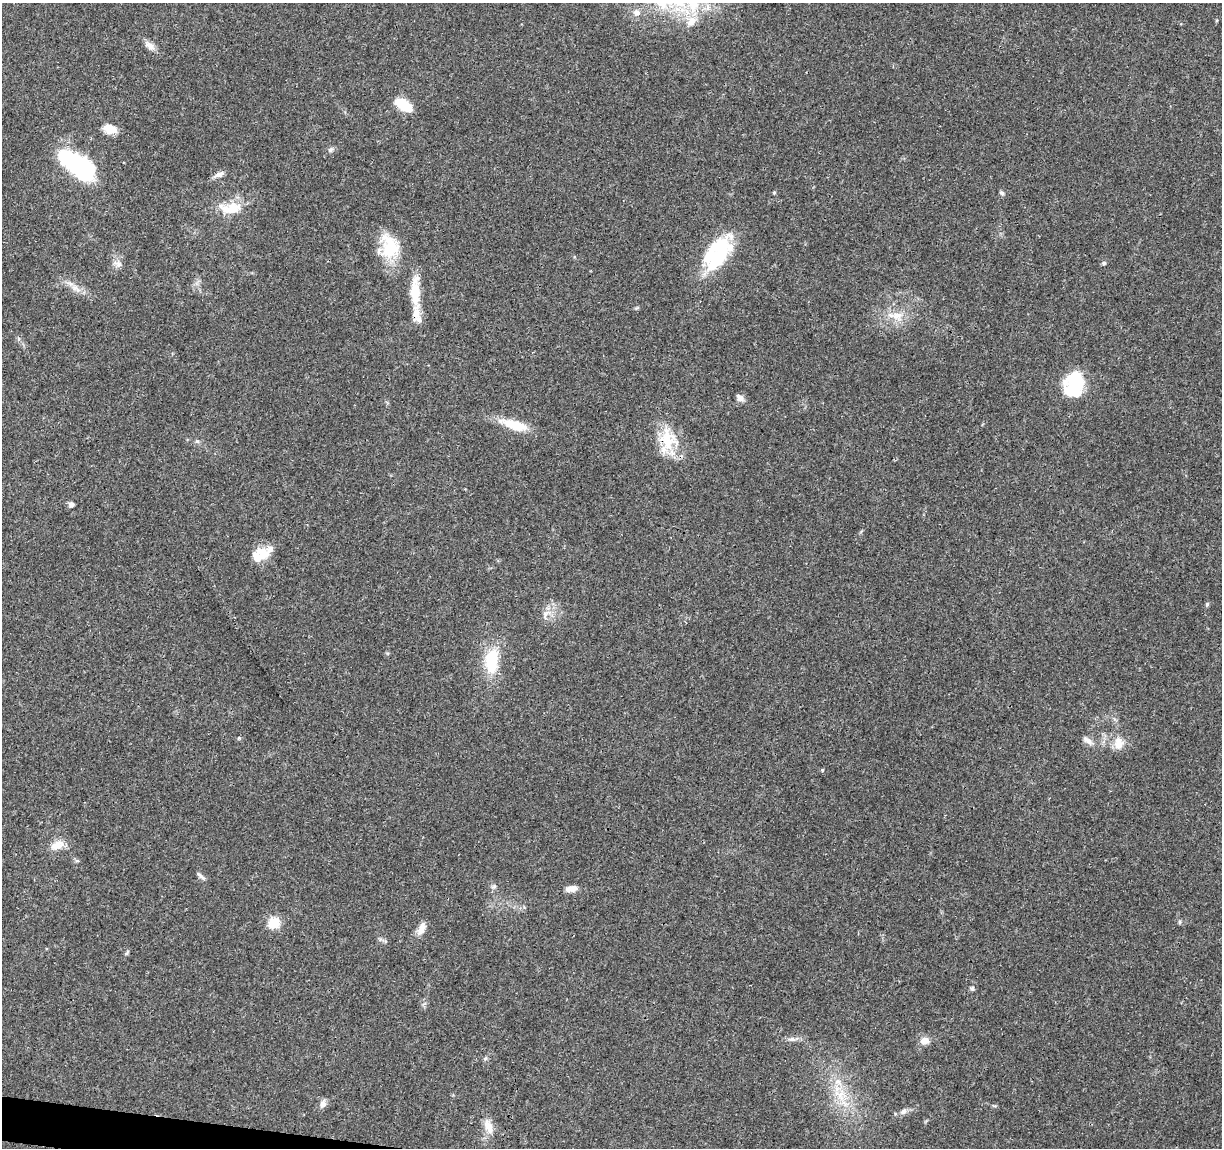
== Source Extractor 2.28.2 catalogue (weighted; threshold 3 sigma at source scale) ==
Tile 7 of 4 x 4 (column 3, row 2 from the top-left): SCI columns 2447-3666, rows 2525-3670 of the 4906 x 5106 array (HDU 1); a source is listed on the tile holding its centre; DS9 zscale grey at full resolution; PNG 1224 x 1150 px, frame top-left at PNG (2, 3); no overlay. Shown black and unused: <1% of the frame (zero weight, under 3 of 4 exposures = <1% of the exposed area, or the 3 px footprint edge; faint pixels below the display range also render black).
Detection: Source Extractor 2.28.2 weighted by HDU 2 'WHT'; one run over the whole footprint, this tile lists its part. Background 0.0368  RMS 0.0035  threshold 0.0156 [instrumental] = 3 sigma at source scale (4.5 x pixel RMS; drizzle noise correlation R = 1.50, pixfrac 1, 0.0396/0.0396 arcsec/px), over >= 5 px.
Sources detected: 57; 3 inside a brighter object's white glare — not listed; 6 inside a brighter listed object's ellipse — not listed separately; the other 48 listed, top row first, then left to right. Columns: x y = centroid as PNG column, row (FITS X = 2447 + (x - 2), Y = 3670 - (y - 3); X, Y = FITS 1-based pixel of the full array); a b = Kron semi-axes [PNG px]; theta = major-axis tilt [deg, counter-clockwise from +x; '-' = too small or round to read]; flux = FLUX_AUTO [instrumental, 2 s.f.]
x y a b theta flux
636 13 11 10 - 2.2
691 21 17 11 47 4.7
150 45 15 8 -34 2.3
403 105 20 9 -34 10
111 128 18 8 67 2.9
331 150 9 6 31 0.96
76 164 39 17 -38 46
219 174 16 5 24 1.9
774 193 4 4 - 0.37
1002 193 6 5 - 0.68
232 208 31 17 -7 9
389 249 29 27 -24 13
716 257 46 22 53 25
1104 263 5 5 - 0.75
118 264 12 9 -30 1.9
75 288 16 8 -38 3
415 291 38 11 89 9.9
897 316 16 13 -14 5
1074 380 22 21 - 14
740 398 11 7 -48 1.5
515 425 33 10 -16 9.9
197 441 7 4 -18 0.55
667 442 31 25 10 12
71 504 8 5 -9 1
262 553 19 17 -26 5.4
1207 604 6 5 - 0.54
545 614 15 7 71 2.3
491 660 25 13 84 16
239 738 5 4 - 0.45
1088 740 15 7 -35 2
1119 743 18 12 89 4.5
822 770 4 4 - 0.37
57 845 18 11 23 4.2
201 876 14 4 -39 0.98
494 886 6 6 - 0.71
571 889 14 7 9 2.8
1179 922 6 4 90 0.51
273 923 6 5 - 28
421 929 18 8 68 2.8
127 953 7 4 70 0.53
972 988 6 5 - 0.72
792 1039 12 6 -1 1.5
924 1041 10 8 19 2.9
486 1058 6 4 70 0.53
840 1095 19 11 -73 6.9
323 1104 10 8 82 1.7
903 1111 10 7 45 1.3
488 1126 20 10 -69 4
Overlapping masked pixels (flux is a lower limit): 1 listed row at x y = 667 442